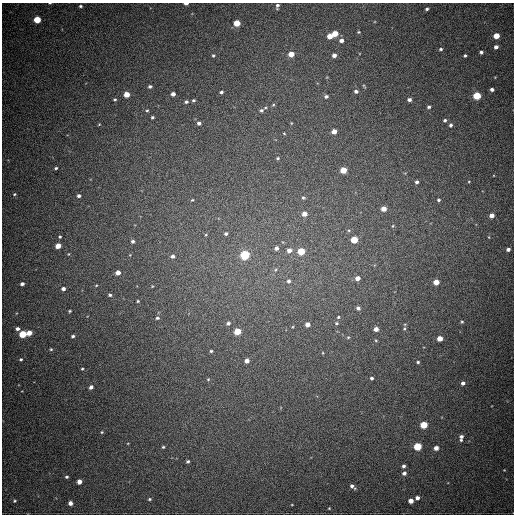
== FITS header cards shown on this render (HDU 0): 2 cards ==
NAXIS1  =                  512
NAXIS2  =                  512

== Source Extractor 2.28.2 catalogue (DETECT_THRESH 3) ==
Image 512 x 512 px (HDU 0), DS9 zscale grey, 1 PNG px = 1 image px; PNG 516 x 516 px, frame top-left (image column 1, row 512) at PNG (2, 3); no overlay
Background 749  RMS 21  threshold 62.6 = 3 sigma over >= 5 px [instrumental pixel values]
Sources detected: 130; all 130 listed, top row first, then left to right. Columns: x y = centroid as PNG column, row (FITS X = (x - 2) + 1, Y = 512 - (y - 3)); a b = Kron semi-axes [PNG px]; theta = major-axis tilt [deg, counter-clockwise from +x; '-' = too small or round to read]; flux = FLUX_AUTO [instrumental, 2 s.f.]
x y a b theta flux
50 3 4 2 - 1100
186 4 4 2 - 4600
80 6 4 3 - 1900
277 6 7 4 80 3700
427 9 4 3 - 2500
37 20 5 4 - 40000
237 23 4 4 - 28000
358 32 4 3 - 1500
335 34 5 4 - 22000
330 36 4 4 - 17000
496 36 4 4 - 21000
341 40 5 5 - 5900
496 47 4 4 - 5500
441 49 4 3 - 2100
481 52 4 3 - 3100
291 54 4 4 - 17000
213 55 4 3 - 1800
334 55 4 4 - 6200
465 56 3 3 - 2100
150 86 4 3 - 2900
364 86 6 3 -54 1400
492 89 4 3 - 4000
356 91 5 4 - 3600
221 92 4 3 - 2600
127 94 4 4 - 18000
173 94 4 4 - 6000
326 96 5 4 - 3300
477 96 5 4 - 56000
115 99 4 4 - 1800
193 100 3 3 - 2100
409 100 4 3 - 4300
186 102 4 4 - 2700
273 105 5 4 - 1700
429 107 4 3 - 2700
147 110 4 3 - 1500
261 110 5 5 - 3100
152 117 3 3 - 2200
445 120 4 4 - 2400
199 123 5 4 - 3700
291 123 5 3 - 1100
99 124 3 3 - 1100
451 125 5 4 - 3000
334 131 4 4 - 11000
284 133 4 4 - 1200
278 158 5 4 - 2000
56 168 3 3 - 1900
343 170 5 4 - 28000
469 181 4 3 - 1000
417 182 4 3 - 3200
14 194 5 4 - 1800
79 196 4 4 - 3200
303 198 5 4 - 2100
192 200 4 3 - 1200
438 200 4 4 - 2100
384 209 4 4 - 13000
304 214 5 4 - 11000
492 215 5 4 - 9400
393 226 5 4 - 1500
226 233 5 5 - 3400
206 235 5 3 - 1300
60 237 3 3 - 1500
489 237 5 3 - 1400
354 240 5 4 - 36000
133 241 4 4 - 3000
58 246 4 4 - 14000
276 248 5 5 - 4700
508 249 4 4 - 4600
289 250 6 5 - 7700
301 251 5 4 - 41000
245 255 5 5 - 120000
173 256 5 5 - 4200
275 270 5 4 - 2000
118 273 4 4 - 8200
357 278 5 4 - 9100
288 281 6 5 - 3500
436 282 4 4 - 18000
22 284 4 4 - 4100
96 285 4 3 - 1200
63 289 4 4 - 4600
110 295 4 3 - 2000
138 301 3 3 - 1500
358 308 5 5 - 3800
70 311 3 3 - 1600
338 317 5 4 - 1900
157 318 5 4 - 2300
462 322 4 4 - 1700
228 323 5 5 - 3900
337 323 5 4 - 2000
307 324 4 4 - 7100
17 329 5 4 - 4700
376 329 4 4 - 9100
404 329 5 3 - 1600
237 331 5 4 - 35000
29 333 4 4 - 14000
23 334 5 4 - 44000
73 336 4 3 - 2700
348 337 5 4 - 1600
440 338 4 4 - 14000
376 340 4 3 - 1200
51 349 4 4 - 1700
211 351 3 3 - 1800
323 353 4 3 - 1100
21 359 4 4 - 2300
247 361 4 4 - 7900
418 362 4 3 - 2100
82 369 3 3 - 1500
372 378 4 4 - 2600
208 379 5 4 - 1400
463 383 5 4 - 4400
91 387 4 4 - 5200
424 425 5 4 - 41000
102 432 4 4 - 1500
461 438 9 5 83 5200
417 446 5 4 - 61000
163 447 4 4 - 1800
436 448 4 4 - 8000
188 461 4 3 - 2400
404 466 4 4 - 3300
504 470 3 3 - 990
404 473 5 5 - 4600
67 477 4 4 - 2400
79 482 4 4 - 9400
352 486 5 4 - 4200
417 498 4 4 - 5300
149 499 4 3 - 1700
15 501 4 3 - 1600
411 501 4 4 - 10000
70 503 4 4 - 6400
292 505 3 2 - 910
329 508 3 2 - 1200
At the frame edge (FLAGS 8, measured only in part): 2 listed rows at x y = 50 3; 186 4